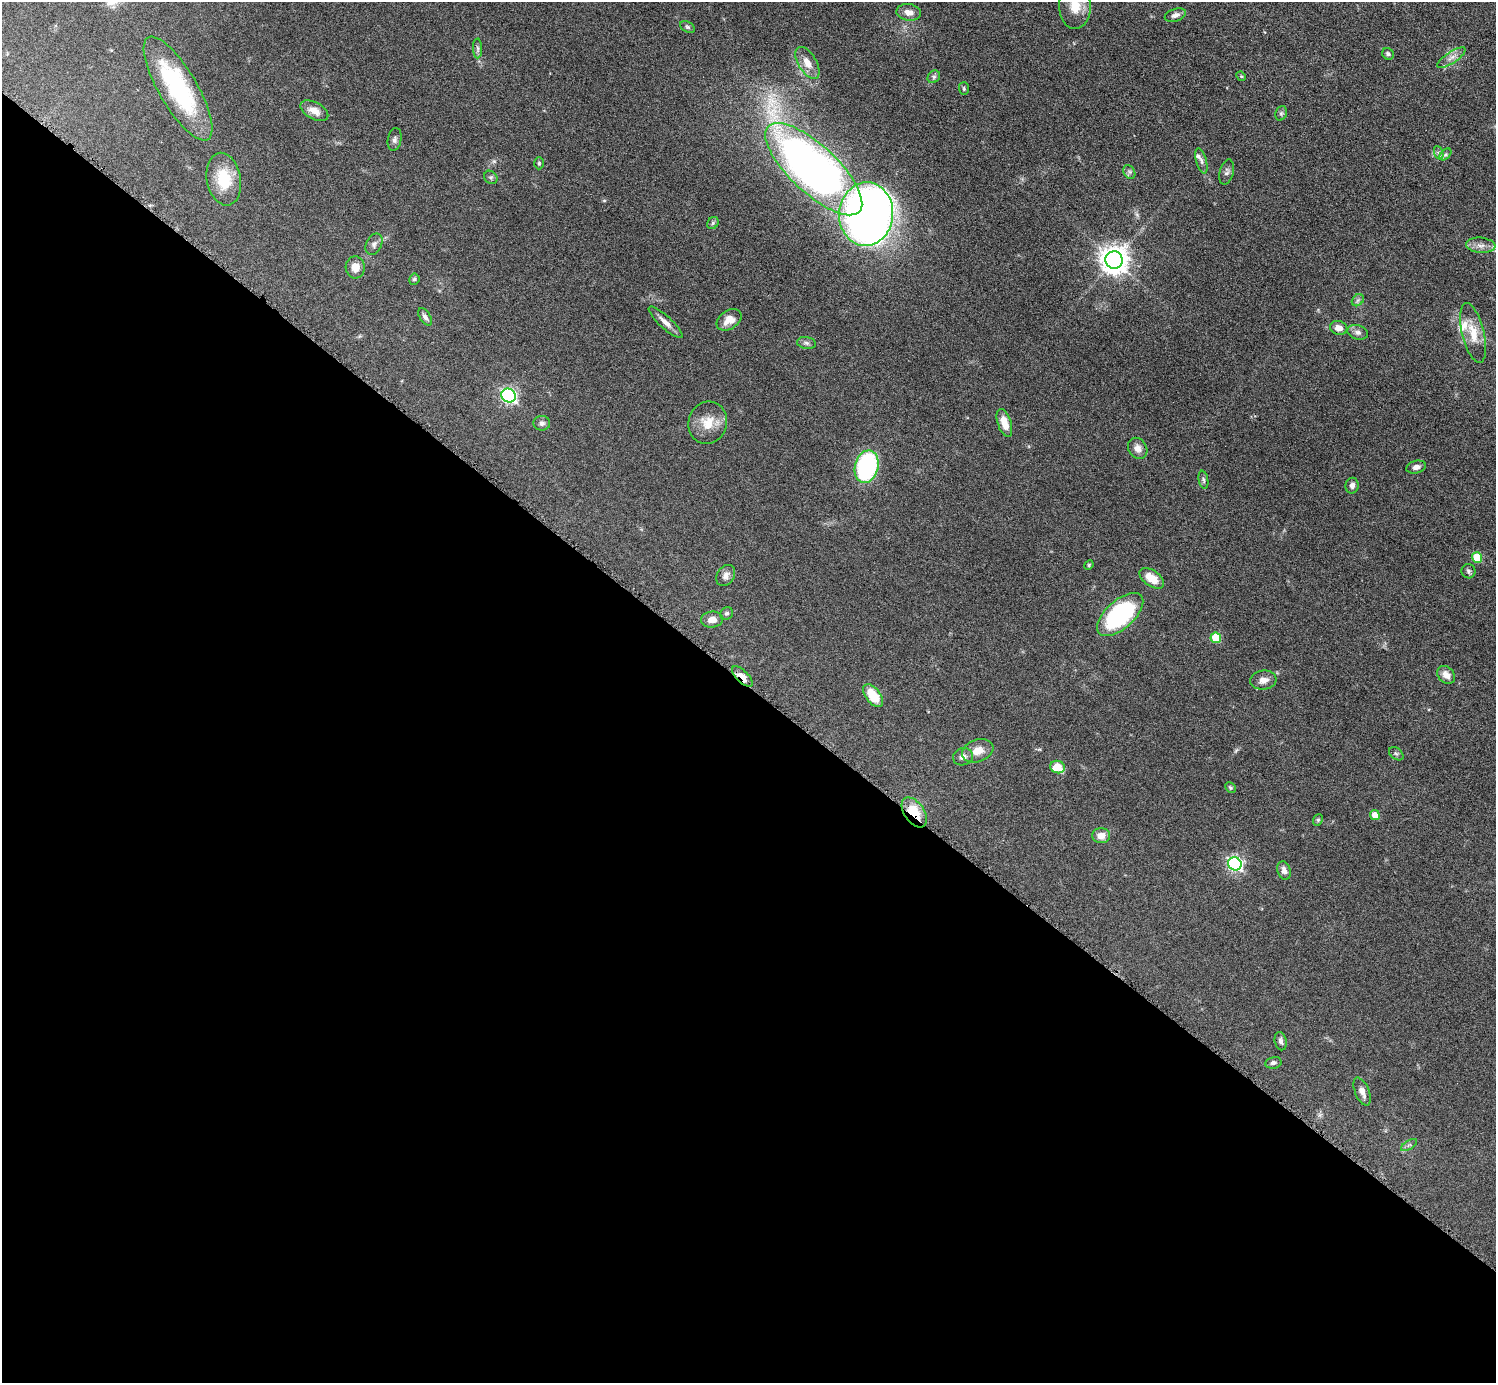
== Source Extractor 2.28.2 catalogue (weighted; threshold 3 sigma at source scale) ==
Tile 14 of 4 x 4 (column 2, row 4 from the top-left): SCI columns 1497-2990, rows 302-1682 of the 5982 x 5984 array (HDU 1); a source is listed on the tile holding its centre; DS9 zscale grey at full resolution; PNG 1498 x 1385 px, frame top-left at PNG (2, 2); each listed source drawn as its Kron ellipse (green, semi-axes under 4 px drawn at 4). Shown black and unused: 51% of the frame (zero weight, under 6 of 12 exposures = <1% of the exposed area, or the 3 px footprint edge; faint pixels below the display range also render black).
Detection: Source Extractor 2.28.2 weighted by HDU 2 'WHT'; one run over the whole footprint, this tile lists its part. Background 0.0392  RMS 0.0038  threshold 0.0157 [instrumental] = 3 sigma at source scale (4.09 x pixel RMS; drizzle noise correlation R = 1.36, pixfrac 0.8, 0.05/0.05 arcsec/px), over >= 5 px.
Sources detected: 79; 3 inside a brighter listed object's ellipse — not listed separately; the other 76 listed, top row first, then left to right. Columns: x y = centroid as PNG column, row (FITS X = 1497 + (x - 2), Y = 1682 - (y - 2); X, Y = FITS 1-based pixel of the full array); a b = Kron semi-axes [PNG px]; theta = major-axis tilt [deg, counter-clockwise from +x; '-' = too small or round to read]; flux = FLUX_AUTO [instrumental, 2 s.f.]
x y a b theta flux
1075 6 23 16 89 7.3
909 12 12 8 -9 2.7
1175 15 11 6 19 1.5
687 27 8 5 -26 0.75
478 48 10 4 -89 0.87
1388 54 6 5 - 0.86
1451 58 16 5 34 2.1
807 63 18 9 -59 4
1241 76 5 4 - 0.36
934 77 7 5 45 0.79
178 88 59 19 -60 41
964 88 6 5 - 0.53
314 111 15 8 -29 3.4
1281 113 7 5 69 0.68
395 139 11 6 80 1.1
1439 153 7 4 -71 0.74
1445 154 7 4 45 0.72
1201 161 13 5 -75 1.2
539 163 6 5 - 0.51
814 169 62 24 -43 260
1129 172 7 5 -60 0.89
1227 172 13 7 74 1.2
491 177 7 6 - 0.75
224 179 26 17 -80 11
866 214 32 27 85 250
713 223 6 5 - 0.59
374 244 11 7 64 1.5
1481 245 14 7 -5 2.2
1114 260 9 8 - 430
355 267 11 9 -86 3.4
414 279 6 5 - 0.68
1358 300 7 5 44 0.81
425 317 10 5 -57 1.2
729 320 13 9 34 4
665 322 22 6 -43 2.7
1339 328 8 7 - 2.8
1358 332 10 7 -16 1.4
1473 333 31 11 -76 6.7
806 343 9 6 -9 1
509 396 7 6 - 78
542 423 8 7 - 1.2
708 423 21 19 71 7.1
1004 423 14 6 -72 4.5
1138 448 11 9 -56 2.2
867 467 17 11 75 47
1416 467 10 6 13 1.6
1203 480 9 4 -79 0.74
1352 486 8 6 79 1.4
1477 557 5 5 - 10
1089 565 5 4 - 0.39
1468 571 7 7 - 0.86
726 575 11 8 58 1.9
1152 578 14 8 -35 5.5
727 613 7 6 - 0.8
1120 614 28 14 42 48
712 620 11 8 5 2.8
1216 638 5 5 - 11
1446 675 10 7 -43 2.8
742 676 13 6 -45 3
1263 680 13 9 7 2.6
873 696 13 7 -54 8.6
978 751 16 11 19 4.1
1396 754 8 5 -38 0.74
963 757 10 8 18 1.8
1057 767 7 6 - 8.2
1230 787 6 5 - 0.52
914 812 17 10 -56 11
1375 815 5 4 - 3.9
1318 820 6 4 68 0.53
1101 836 9 7 -1 3
1235 864 7 6 - 84
1284 870 9 6 -72 1.7
1281 1041 9 6 -77 1.3
1273 1063 8 6 11 1
1362 1092 15 7 -68 2.2
1409 1145 9 3 32 0.69
Overlapping masked pixels (flux is a lower limit): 2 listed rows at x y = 742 676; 914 812
Isophote crosses this tile's border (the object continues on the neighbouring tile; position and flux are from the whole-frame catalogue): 1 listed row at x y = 1075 6